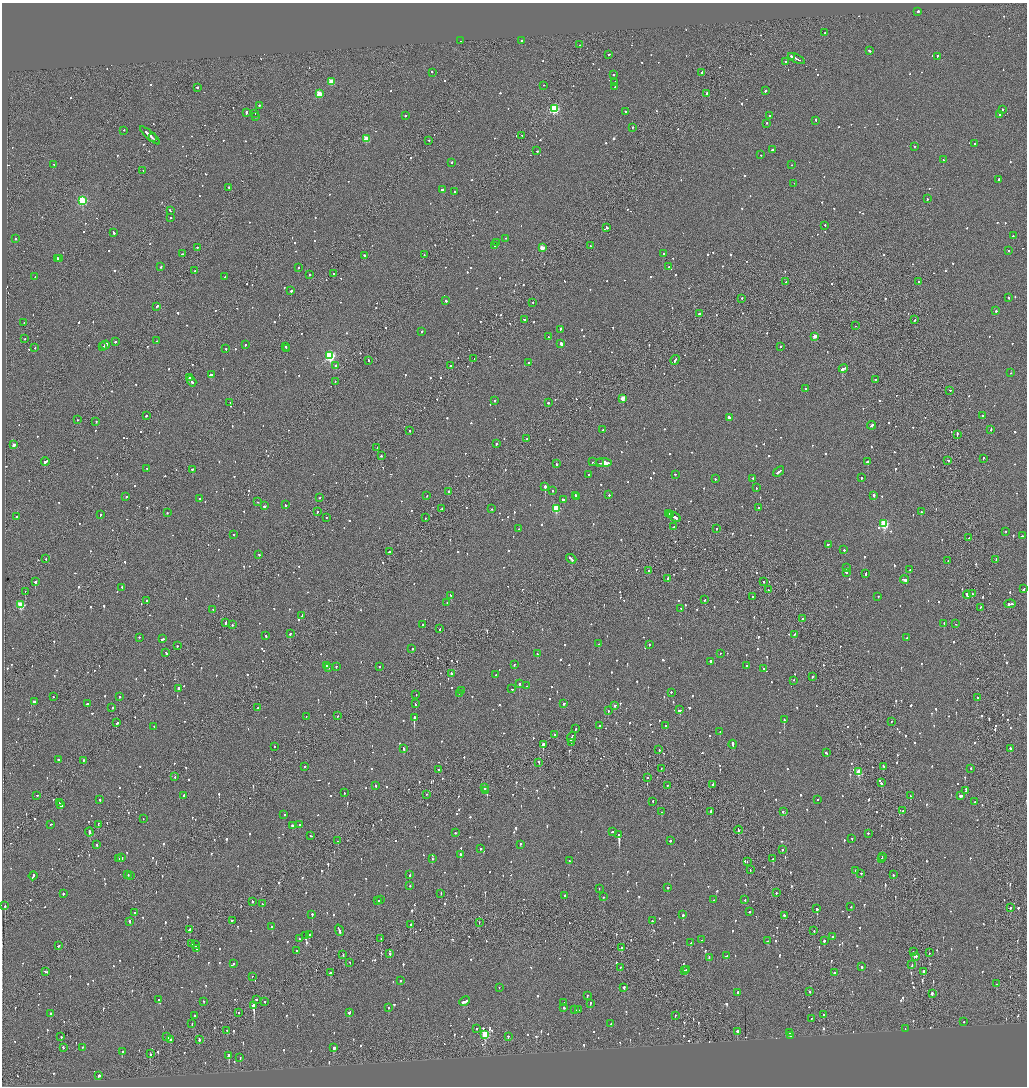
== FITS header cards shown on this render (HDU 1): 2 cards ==
NAXIS1  =                 2050
NAXIS2  =                 2168

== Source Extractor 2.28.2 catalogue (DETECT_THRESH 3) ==
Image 2050 x 2168 px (HDU 1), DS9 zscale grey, zoomed out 1/2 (1 PNG px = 2 x 2 image px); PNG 1029 x 1088 px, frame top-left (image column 2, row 2167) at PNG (2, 3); each listed source drawn as its Kron ellipse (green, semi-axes under 4 px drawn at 4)
Background -0.0765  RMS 0.062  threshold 0.185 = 3 sigma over >= 5 px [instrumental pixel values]
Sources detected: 1544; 61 cannot appear on this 1/2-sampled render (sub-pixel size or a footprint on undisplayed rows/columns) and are neither listed nor drawn; of the other 1483, the 500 brightest by FLUX_AUTO listed and drawn (983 fainter detections omitted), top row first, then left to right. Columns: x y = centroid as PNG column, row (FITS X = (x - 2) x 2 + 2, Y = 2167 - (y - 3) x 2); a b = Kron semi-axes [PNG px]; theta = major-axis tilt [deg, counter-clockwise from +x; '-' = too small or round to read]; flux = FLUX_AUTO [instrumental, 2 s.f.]
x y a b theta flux
918 11 2 2 - 700
825 33 2 2 - 83
460 41 2 2 - 87
521 41 2 2 - 84
580 45 2 1 - 89
869 51 3 2 - 120
609 55 2 2 - 95
792 56 3 1 - 120
937 56 3 2 - 130
796 59 9 2 -24 400
786 62 2 2 - 94
432 72 2 2 - 110
702 72 2 1 - 170
613 75 2 2 - 63
331 82 3 3 - 310
615 82 2 2 - 77
544 85 2 1 - 140
197 87 2 2 - 180
615 87 2 2 - 71
765 91 2 2 - 360
707 93 3 2 - 130
319 94 3 3 - 400
259 105 2 2 - 140
554 109 3 3 - 1200
1002 109 2 2 - 190
625 111 2 2 - 120
246 113 4 2 - 350
255 113 2 1 - 62
1000 114 2 2 - 170
405 115 2 2 - 98
769 116 2 2 - 69
255 117 2 2 - 81
816 120 2 2 - 200
766 123 2 2 - 62
632 127 2 1 - 240
124 130 2 2 - 94
150 135 13 2 -41 700
522 135 2 2 - 60
152 137 3 1 - 160
366 139 3 3 - 330
429 140 2 2 - 120
974 143 2 2 - 63
915 146 2 2 - 72
772 150 2 2 - 110
537 151 3 2 - 81
761 155 2 2 - 88
943 160 2 2 - 68
452 162 2 2 - 74
54 164 3 2 - 110
792 165 2 2 - 84
143 170 2 1 - 61
999 179 2 2 - 230
794 183 2 1 - 75
229 187 2 2 - 170
442 189 3 2 - 180
455 192 2 2 - 130
927 199 2 2 - 250
83 201 3 3 - 1100
170 210 2 2 - 100
170 217 2 2 - 71
825 225 2 2 - 62
607 227 3 2 - 240
113 232 3 2 - 170
1013 236 3 2 - 120
15 238 2 2 - 160
505 238 2 2 - 110
497 242 3 2 - 170
495 245 2 2 - 75
591 246 3 2 - 66
197 247 2 1 - 280
542 248 3 3 - 190
1008 250 2 2 - 62
182 254 3 2 - 110
663 254 2 2 - 67
365 255 3 2 - 110
424 255 2 1 - 110
58 258 3 2 - 690
60 258 4 1 - 870
161 267 2 2 - 130
669 267 2 2 - 68
298 268 2 2 - 260
195 271 2 1 - 70
333 273 2 2 - 180
310 275 2 2 - 150
225 276 2 1 - 79
35 277 2 2 - 61
786 282 2 2 - 150
919 282 2 2 - 85
291 291 2 2 - 690
1009 297 2 2 - 150
742 298 2 2 - 98
446 301 2 2 - 150
533 302 2 2 - 66
157 306 3 2 - 130
996 311 2 2 - 110
699 314 2 2 - 240
524 319 2 2 - 74
915 320 2 1 - 75
24 322 2 2 - 76
855 326 2 1 - 180
560 329 3 2 - 230
422 331 2 2 - 69
815 336 3 2 - 120
549 337 2 2 - 110
24 339 3 2 - 74
157 341 2 2 - 69
115 342 2 2 - 170
561 344 3 2 - 280
105 345 4 2 - 760
245 345 2 2 - 70
286 346 2 2 - 120
103 347 2 1 - 140
781 347 2 1 - 97
35 348 2 2 - 96
226 349 2 2 - 67
287 349 2 2 - 120
330 356 4 3 - 1700
474 359 2 1 - 65
368 360 2 2 - 110
675 360 5 2 - 140
529 363 2 2 - 190
336 365 2 2 - 480
451 366 3 2 - 82
843 368 4 2 - 260
1011 373 2 1 - 120
211 374 3 2 - 190
189 377 3 2 - 170
875 379 2 2 - 63
192 381 5 2 - 320
335 381 2 1 - 99
806 388 2 2 - 100
950 390 2 2 - 61
623 398 3 2 - 210
494 401 2 2 - 100
230 403 2 1 - 420
548 403 2 2 - 160
146 416 2 2 - 63
983 416 2 2 - 170
729 417 2 2 - 650
77 420 2 1 - 69
96 421 2 2 - 87
871 425 4 2 - 130
991 429 3 2 - 79
410 430 2 1 - 68
603 430 2 2 - 85
957 434 3 1 - 120
527 438 2 2 - 96
496 444 2 2 - 97
14 445 2 2 - 99
377 448 2 2 - 68
381 456 3 2 - 74
983 458 2 2 - 63
948 460 2 2 - 75
45 462 4 2 - 200
592 462 3 2 - 96
867 462 2 2 - 590
599 463 2 1 - 120
604 463 8 3 -4 650
557 464 3 2 - 64
147 468 2 2 - 86
192 469 2 2 - 71
779 471 6 2 38 180
588 474 2 2 - 62
675 474 2 2 - 65
753 478 2 2 - 71
862 478 2 2 - 140
715 479 2 2 - 83
545 487 2 2 - 2400
756 488 2 2 - 76
449 491 2 1 - 300
553 491 2 2 - 98
575 495 2 2 - 120
609 495 2 2 - 64
874 495 2 2 - 300
126 496 2 2 - 100
427 496 2 1 - 140
320 497 2 2 - 69
576 497 2 2 - 430
200 499 2 2 - 190
563 499 3 2 - 110
258 502 2 2 - 72
285 505 2 2 - 160
264 506 3 2 - 190
442 508 2 2 - 150
556 508 3 3 - 580
759 508 2 1 - 96
492 509 2 1 - 200
317 512 2 2 - 180
921 512 2 2 - 95
167 513 2 2 - 110
668 513 2 2 - 250
100 515 3 2 - 100
670 515 2 1 - 160
17 517 2 2 - 160
326 517 2 1 - 120
674 517 7 2 -32 290
425 518 2 2 - 62
884 524 3 3 - 910
674 526 2 1 - 64
716 528 2 2 - 64
519 529 2 1 - 130
1006 531 2 2 - 66
234 534 2 2 - 63
1022 536 3 2 - 130
969 538 2 1 - 160
828 544 2 2 - 77
844 550 2 2 - 74
389 552 2 2 - 210
259 555 2 2 - 76
46 559 2 2 - 71
571 559 5 2 - 200
996 560 3 2 - 130
948 561 2 1 - 190
846 568 2 2 - 66
909 570 2 2 - 230
649 571 2 2 - 140
846 572 2 2 - 200
866 573 3 2 - 98
668 578 3 1 - 170
905 580 4 2 - 1400
764 581 2 2 - 70
35 582 2 2 - 1000
122 587 3 2 - 67
1024 589 3 2 - 370
768 590 2 2 - 87
25 591 2 2 - 120
972 594 2 1 - 130
967 595 4 2 - 280
451 596 4 2 - 120
878 596 2 2 - 63
752 597 2 2 - 110
146 600 2 2 - 67
705 600 2 1 - 140
447 602 2 2 - 140
1010 604 6 2 4 330
21 605 3 3 - 570
980 607 3 1 - 100
681 608 2 2 - 91
213 609 2 2 - 180
302 615 2 2 - 130
802 618 2 2 - 94
226 622 3 2 - 110
944 623 2 2 - 84
956 624 2 1 - 62
233 625 2 2 - 78
422 625 2 2 - 110
440 629 3 2 - 140
290 634 2 2 - 130
795 634 3 2 - 90
266 636 2 2 - 130
139 637 2 2 - 64
907 638 2 2 - 150
163 639 4 2 - 94
599 644 2 2 - 94
649 644 2 2 - 87
177 646 2 2 - 80
412 649 2 2 - 76
166 653 4 2 - 340
720 653 2 2 - 86
537 654 2 2 - 69
711 661 3 2 - 210
514 664 2 2 - 74
747 665 2 2 - 120
326 666 2 2 - 83
336 666 2 2 - 74
380 666 2 2 - 69
328 667 2 2 - 130
764 668 2 2 - 100
451 673 2 2 - 160
496 675 3 2 - 130
812 676 2 2 - 75
794 680 2 2 - 60
519 684 2 2 - 220
527 686 2 2 - 65
178 688 2 2 - 520
512 689 2 2 - 69
462 691 2 2 - 64
671 692 2 2 - 81
459 693 2 1 - 72
416 695 2 2 - 63
119 696 2 2 - 68
53 697 2 1 - 110
977 697 2 2 - 90
34 701 3 2 - 140
564 703 3 2 - 110
87 704 2 2 - 270
415 704 3 2 - 100
615 705 2 2 - 92
112 708 2 2 - 100
258 708 3 2 - 110
680 710 3 2 - 140
608 711 2 2 - 70
306 716 2 2 - 61
338 716 2 1 - 61
414 717 3 2 - 4900
784 720 2 2 - 740
891 721 2 1 - 73
117 723 3 2 - 140
154 726 2 2 - 180
599 726 2 2 - 180
666 726 2 2 - 130
576 729 2 2 - 80
720 732 2 2 - 90
554 735 2 1 - 70
571 737 6 2 67 260
571 742 2 1 - 72
543 744 2 2 - 1100
733 744 4 2 - 190
274 746 2 2 - 260
403 748 3 2 - 110
1010 748 2 2 - 100
659 750 2 2 - 76
826 753 3 2 - 110
58 759 2 2 - 170
83 760 2 2 - 63
539 762 2 2 - 220
883 766 2 2 - 110
304 767 2 1 - 170
661 768 2 1 - 72
971 768 3 2 - 94
439 769 2 2 - 66
859 772 3 3 - 420
175 777 2 2 - 99
647 778 2 2 - 190
881 783 3 2 - 210
375 785 3 2 - 75
667 785 2 1 - 96
713 785 4 2 - 140
485 787 4 2 - 210
485 790 2 1 - 130
966 790 3 2 - 170
344 793 2 2 - 77
426 794 2 1 - 90
37 795 2 2 - 69
184 795 2 2 - 120
910 796 2 2 - 66
961 796 3 2 - 570
100 799 2 2 - 96
817 800 2 2 - 66
653 801 2 2 - 68
975 802 2 2 - 63
59 803 2 1 - 180
60 804 3 2 - 370
711 811 2 2 - 82
783 811 2 2 - 140
903 811 2 2 - 320
661 812 2 2 - 110
284 815 2 2 - 61
143 819 2 1 - 170
51 824 2 2 - 77
98 824 2 1 - 160
292 825 2 2 - 730
300 825 2 2 - 78
738 830 4 1 - 150
612 831 2 2 - 120
89 832 4 2 - 130
455 833 2 2 - 84
868 833 2 2 - 61
619 835 3 2 - 2200
311 836 2 2 - 120
852 838 2 2 - 72
338 841 2 2 - 120
671 841 2 2 - 72
96 844 3 1 - 76
520 844 2 2 - 86
480 849 2 2 - 76
782 850 2 2 - 77
460 854 2 2 - 340
882 857 2 2 - 110
118 858 2 2 - 130
121 858 2 2 - 5000
432 859 2 1 - 120
773 859 4 2 - 160
881 859 3 2 - 91
569 861 2 2 - 200
747 862 2 1 - 67
750 870 2 1 - 74
856 870 2 2 - 440
861 873 2 2 - 60
128 874 2 2 - 74
130 875 2 2 - 190
410 875 2 2 - 68
893 875 2 2 - 63
33 876 4 2 - 260
410 885 2 2 - 80
668 887 2 1 - 460
599 888 2 1 - 64
776 893 2 2 - 310
63 894 2 2 - 130
441 894 2 2 - 70
565 895 3 2 - 530
603 897 2 2 - 64
745 899 2 2 - 160
380 900 2 2 - 87
714 900 2 2 - 70
252 901 2 2 - 91
378 901 2 2 - 99
262 904 2 2 - 120
5 906 2 2 - 300
851 907 2 2 - 79
1010 908 2 2 - 73
817 909 2 2 - 550
749 912 2 2 - 120
135 913 2 2 - 64
312 914 2 2 - 380
683 915 2 2 - 260
784 915 2 2 - 100
129 921 2 2 - 330
232 921 3 1 - 96
652 921 2 2 - 190
479 923 2 1 - 67
410 924 2 1 - 74
272 927 2 2 - 170
189 929 3 2 - 190
339 930 6 2 -70 210
814 931 2 2 - 110
309 934 2 2 - 80
306 936 2 2 - 63
833 936 2 2 - 77
299 939 2 2 - 180
381 939 2 1 - 71
702 940 2 2 - 81
768 941 3 2 - 73
824 941 2 2 - 120
192 943 2 2 - 91
691 943 3 2 - 120
196 945 2 2 - 100
58 946 3 2 - 77
621 948 2 2 - 710
197 949 2 2 - 72
296 951 2 2 - 75
913 952 2 2 - 71
929 953 2 1 - 130
343 954 2 1 - 83
390 954 2 2 - 220
726 956 3 2 - 62
916 956 2 2 - 140
709 958 3 2 - 120
350 962 2 2 - 71
233 964 2 2 - 79
912 965 2 1 - 97
620 967 2 2 - 60
862 967 2 2 - 240
685 970 3 2 - 75
687 970 3 2 - 100
46 971 4 2 - 230
923 971 2 2 - 210
331 973 3 2 - 100
834 973 2 2 - 82
252 976 2 2 - 110
400 980 2 2 - 63
996 984 2 1 - 150
499 987 2 2 - 62
624 987 2 2 - 590
738 992 2 2 - 150
810 992 2 2 - 80
932 993 2 2 - 430
587 995 2 2 - 84
256 999 2 2 - 85
159 1000 2 2 - 60
203 1001 2 2 - 66
465 1001 5 2 - 210
265 1002 2 2 - 75
563 1003 2 2 - 89
590 1003 2 2 - 76
254 1005 2 2 - 2400
388 1007 2 2 - 82
564 1008 2 2 - 82
575 1010 2 2 - 250
578 1010 2 1 - 86
349 1012 3 2 - 100
50 1013 2 2 - 120
239 1013 2 2 - 180
675 1015 2 2 - 110
824 1015 2 1 - 89
195 1016 2 2 - 190
811 1018 2 1 - 93
964 1021 2 1 - 130
192 1023 2 2 - 60
611 1024 2 2 - 69
477 1029 2 2 - 61
905 1029 3 1 - 110
227 1030 2 1 - 65
737 1031 2 2 - 420
789 1033 2 2 - 61
485 1034 4 3 - 630
167 1036 2 1 - 170
508 1036 2 2 - 180
790 1036 2 2 - 160
61 1037 3 2 - 120
199 1039 2 2 - 200
170 1040 4 2 - 510
82 1047 2 2 - 60
63 1048 3 2 - 110
334 1048 3 2 - 120
122 1051 2 1 - 97
150 1054 2 1 - 380
229 1055 3 2 - 480
240 1058 2 2 - 66
99 1076 2 2 - 210
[983 fainter detections neither listed nor drawn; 61 sub-pixel or undisplayed-footprint detections neither listed nor drawn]